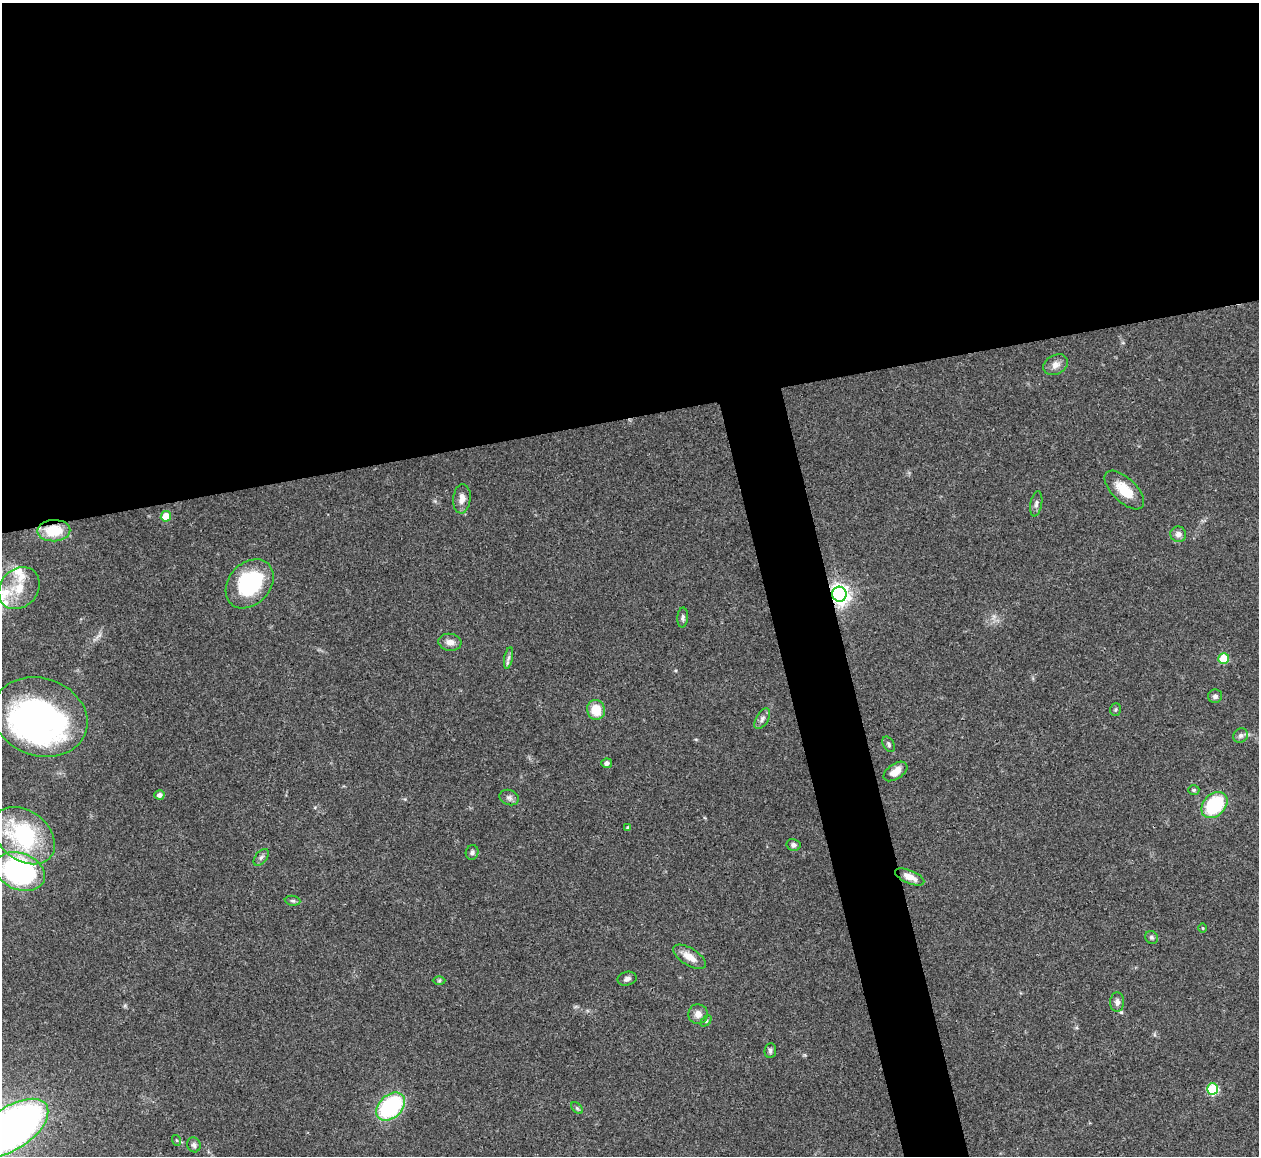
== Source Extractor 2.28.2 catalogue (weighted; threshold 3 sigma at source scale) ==
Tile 2 of 4 x 4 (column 2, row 1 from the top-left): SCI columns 1262-2518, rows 3720-4873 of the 5033 x 5015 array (HDU 1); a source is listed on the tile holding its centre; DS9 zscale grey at full resolution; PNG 1261 x 1158 px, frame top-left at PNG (2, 3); each listed source drawn as its Kron ellipse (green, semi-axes under 4 px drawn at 4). Shown black and unused: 39% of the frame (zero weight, under 3 of 4 exposures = <1% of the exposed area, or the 3 px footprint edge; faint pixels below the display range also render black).
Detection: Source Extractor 2.28.2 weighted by HDU 2 'WHT'; one run over the whole footprint, this tile lists its part. Background 0.0492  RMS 0.0049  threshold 0.0219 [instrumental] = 3 sigma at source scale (4.5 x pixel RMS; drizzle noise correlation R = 1.50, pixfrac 1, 0.05/0.05 arcsec/px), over >= 5 px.
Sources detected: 54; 2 inside a brighter object's white glare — neither listed nor drawn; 2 inside a brighter listed object's ellipse — not listed separately; the other 50 listed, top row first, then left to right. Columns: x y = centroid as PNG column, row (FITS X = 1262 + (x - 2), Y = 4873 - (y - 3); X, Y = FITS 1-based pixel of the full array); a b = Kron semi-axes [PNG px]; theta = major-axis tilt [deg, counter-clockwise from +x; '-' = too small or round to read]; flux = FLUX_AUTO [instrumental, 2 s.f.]
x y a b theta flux
1056 365 13 9 29 3.3
1124 490 25 12 -44 11
462 499 15 8 84 3.7
1036 504 13 6 79 1.7
166 516 5 5 - 9.6
54 531 16 10 2 15
1178 534 8 7 - 2.7
250 584 27 20 47 42
19 588 23 18 49 12
839 594 7 7 - 280
683 618 10 5 87 1.2
450 642 11 8 -7 3.3
509 658 11 4 78 1.5
1224 659 5 5 - 18
1215 696 7 6 - 1.6
596 710 10 9 - 9.6
1116 710 6 5 - 0.81
40 717 48 39 -19 170
762 719 11 6 60 1.8
1241 735 8 7 - 1.6
889 744 8 5 -61 1.1
607 763 5 4 - 1.5
895 771 13 7 34 4.5
1194 790 5 4 - 0.72
159 795 5 4 - 2.3
509 797 10 7 -20 1.7
1214 805 15 11 46 32
628 828 3 3 - 0.92
24 836 34 24 -38 52
793 845 7 6 - 1.4
472 852 7 6 - 1.3
261 857 10 5 51 1.4
20 871 26 18 -21 100
910 877 15 6 -23 4.4
293 901 8 5 -6 0.93
1203 928 5 3 - 0.45
1151 937 7 6 - 1.1
689 957 18 8 -32 5.9
627 979 9 7 14 1.8
439 981 6 4 1 0.73
1117 1002 10 7 86 1.9
698 1014 10 10 - 3.5
706 1021 6 4 45 0.77
770 1051 7 5 84 1.2
1212 1089 5 5 - 37
391 1107 16 11 44 51
577 1108 7 4 -45 0.79
12 1128 41 21 34 320
176 1140 5 3 - 0.49
194 1145 7 6 - 1.3
Overlapping masked pixels (flux is a lower limit): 2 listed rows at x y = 54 531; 839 594
Isophote crosses this tile's border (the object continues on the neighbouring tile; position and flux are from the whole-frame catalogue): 1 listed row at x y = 12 1128